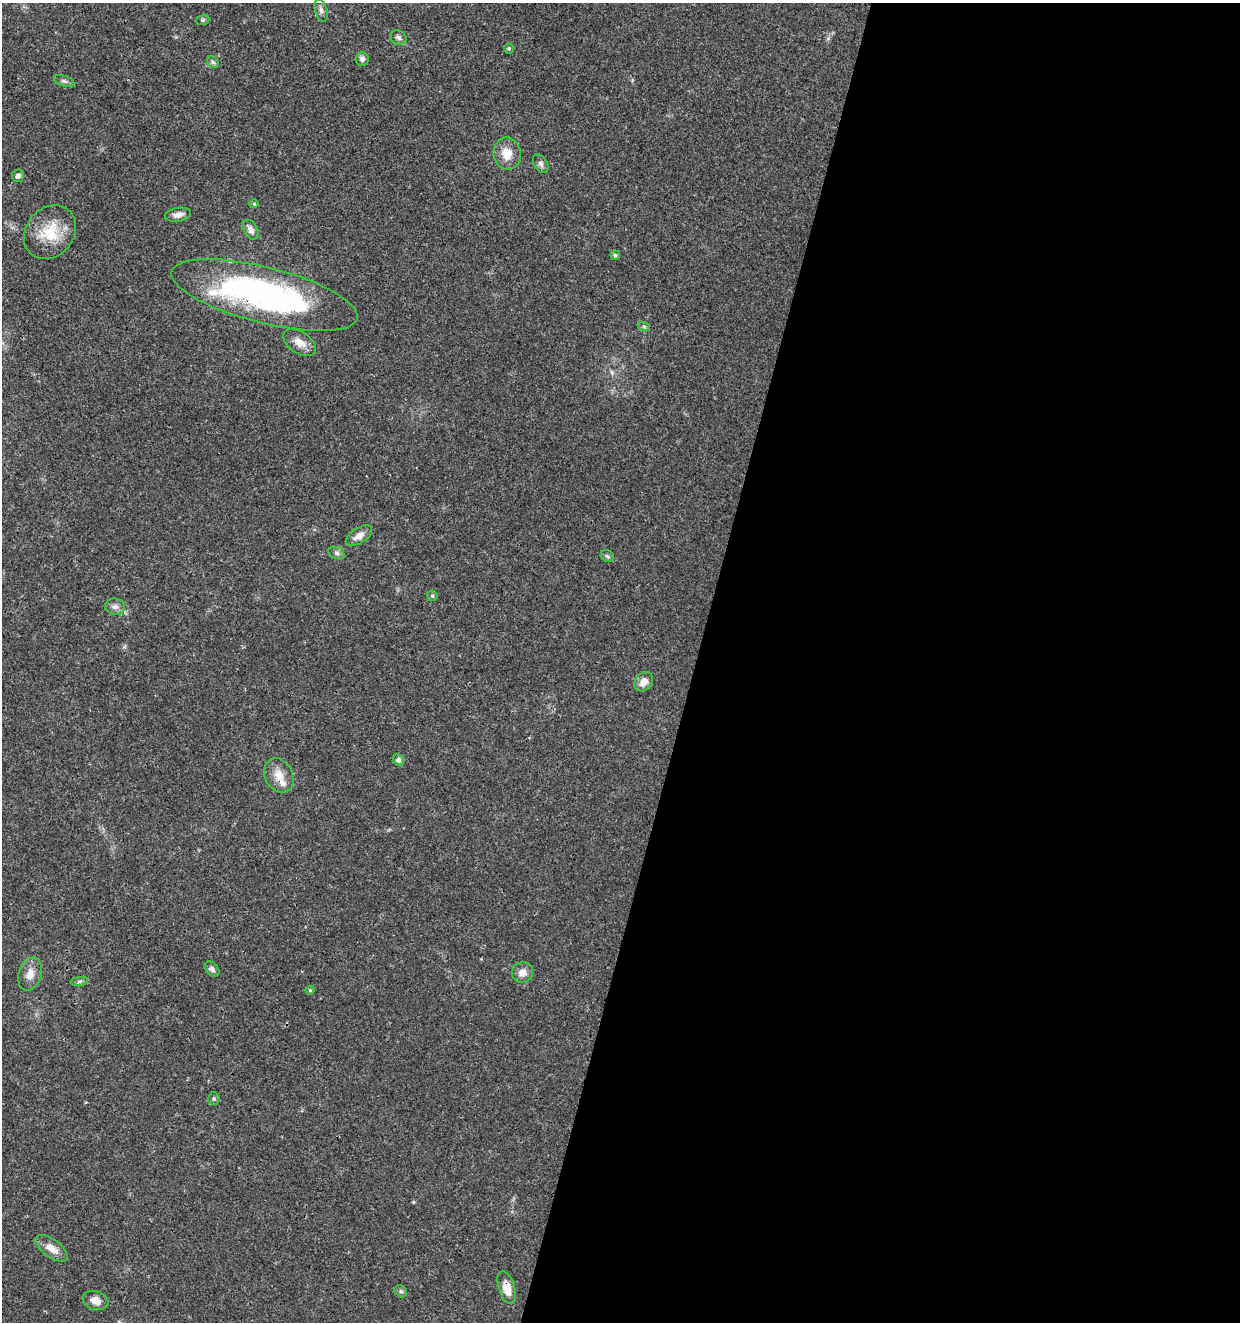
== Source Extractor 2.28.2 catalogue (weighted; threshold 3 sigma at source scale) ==
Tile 12 of 4 x 4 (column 4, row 3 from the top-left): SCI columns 4002-5239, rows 1325-2644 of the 5462 x 5297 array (HDU 1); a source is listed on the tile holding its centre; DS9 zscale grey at full resolution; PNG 1242 x 1324 px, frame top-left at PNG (2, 3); each listed source drawn as its Kron ellipse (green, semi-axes under 4 px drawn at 4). Shown black and unused: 44% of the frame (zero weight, under 3 of 4 exposures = <1% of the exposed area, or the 3 px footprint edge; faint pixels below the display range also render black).
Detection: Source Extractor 2.28.2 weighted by HDU 2 'WHT'; one run over the whole footprint, this tile lists its part. Background 0.0181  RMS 0.002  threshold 0.00906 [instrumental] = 3 sigma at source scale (4.5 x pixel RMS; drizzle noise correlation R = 1.50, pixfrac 1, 0.0396/0.0396 arcsec/px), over >= 5 px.
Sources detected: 37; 1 inside a brighter listed object's ellipse — not listed separately; the other 36 listed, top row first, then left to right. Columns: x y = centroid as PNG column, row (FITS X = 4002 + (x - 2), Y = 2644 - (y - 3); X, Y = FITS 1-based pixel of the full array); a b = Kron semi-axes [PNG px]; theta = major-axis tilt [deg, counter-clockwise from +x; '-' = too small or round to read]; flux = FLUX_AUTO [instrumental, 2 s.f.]
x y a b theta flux
321 10 11 6 -72 0.76
203 20 7 5 21 0.33
398 37 8 7 - 0.69
509 49 5 5 - 0.26
362 59 7 6 - 0.73
213 62 7 5 -45 0.44
64 81 10 5 -18 0.56
507 154 16 14 -80 2.9
541 164 10 6 -58 0.64
18 176 6 6 - 0.64
254 204 5 4 - 0.24
178 215 13 6 11 1.3
251 230 11 6 -60 1.1
50 232 29 24 50 6.9
615 255 5 4 - 0.41
264 295 96 28 -14 58
644 327 6 4 -20 0.28
300 342 18 10 -33 2.1
359 536 15 7 32 1.7
336 553 8 5 -27 0.55
607 556 7 5 -32 0.4
432 596 5 5 - 0.37
115 607 10 8 -12 0.91
644 682 11 8 50 1.7
398 760 6 5 - 0.75
279 775 18 14 -63 2.7
212 969 9 6 -47 0.81
522 972 10 10 - 1.4
30 974 17 11 74 2.1
79 981 9 4 9 0.45
310 990 4 4 - 0.25
214 1099 6 5 - 0.41
52 1248 19 9 -36 2.2
507 1288 17 8 -73 2.8
401 1291 7 5 -43 0.41
95 1301 13 9 -17 1.7
Overlapping masked pixels (flux is a lower limit): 2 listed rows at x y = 264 295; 507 1288